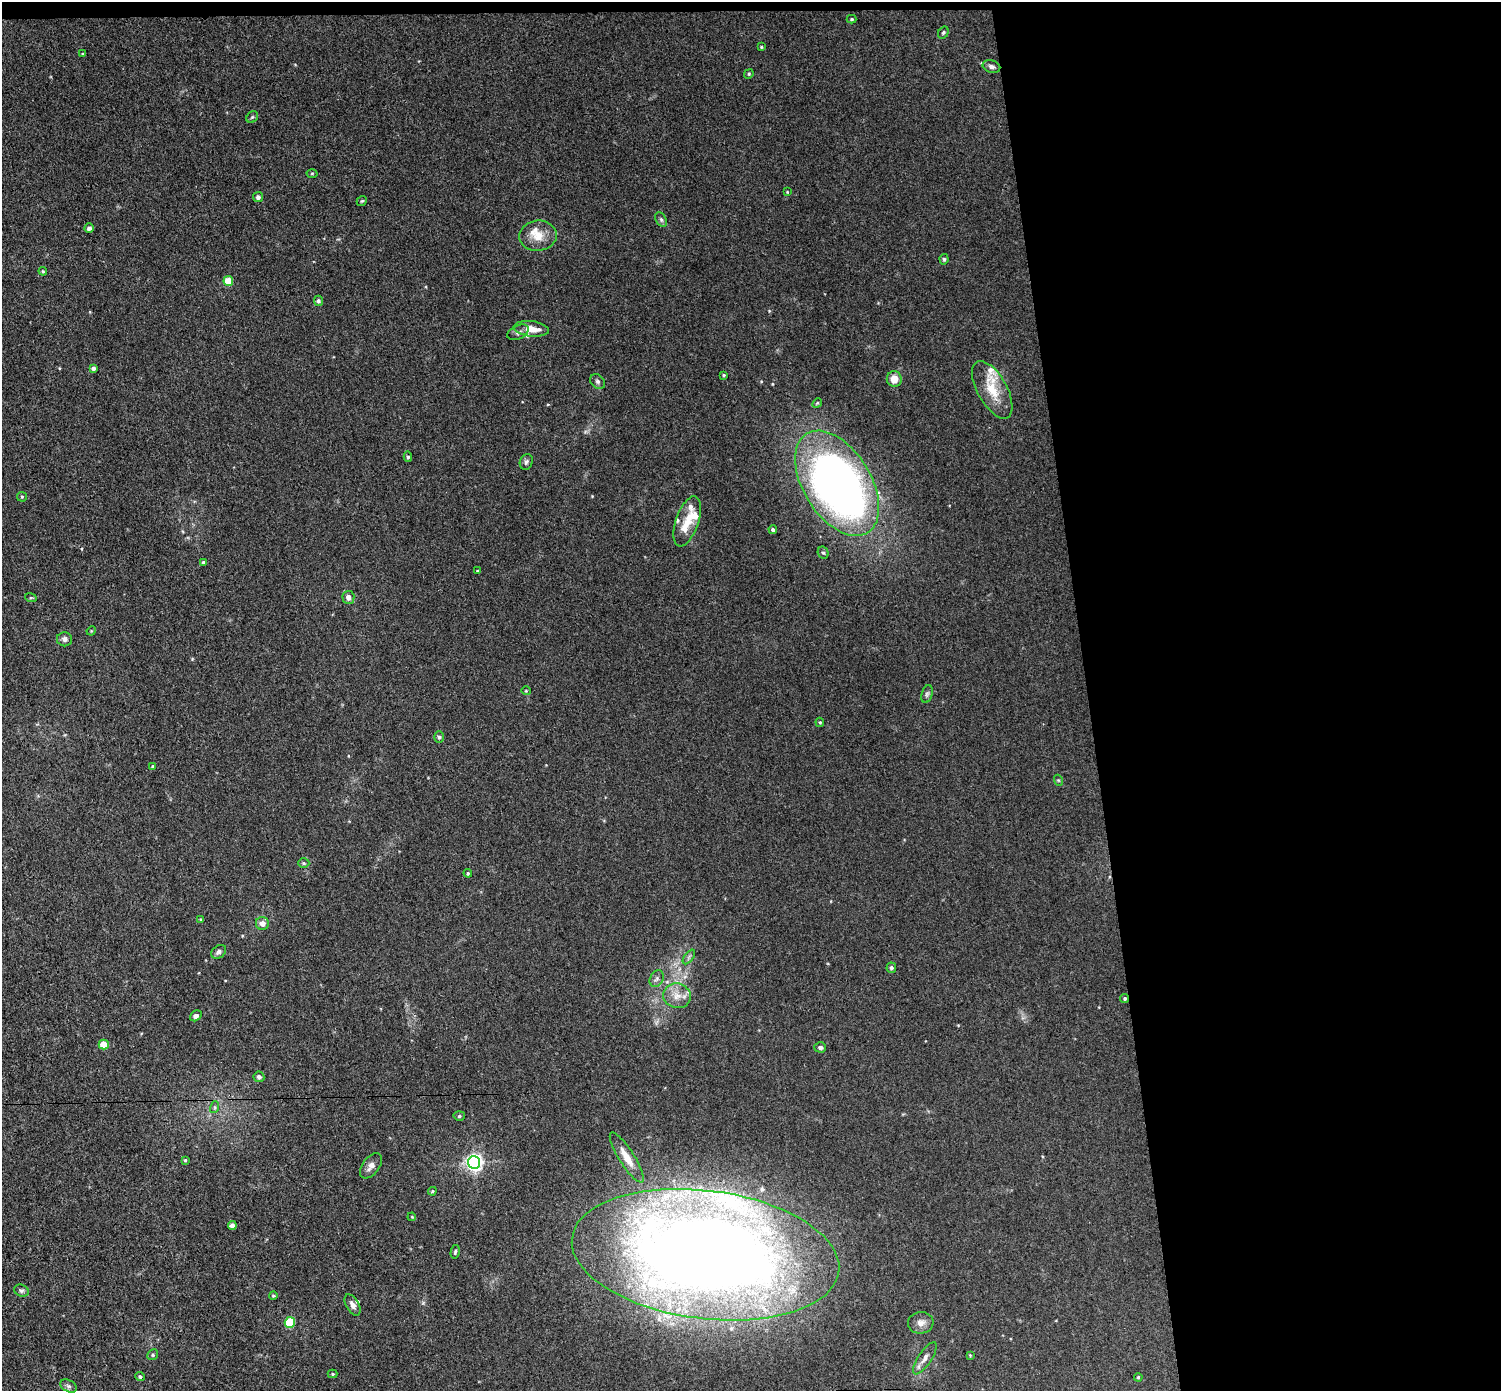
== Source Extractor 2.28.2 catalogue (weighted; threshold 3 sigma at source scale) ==
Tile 3 of 3 x 3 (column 3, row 1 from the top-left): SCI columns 3054-4552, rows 2910-4298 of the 4608 x 4537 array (HDU 1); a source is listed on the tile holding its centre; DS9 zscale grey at full resolution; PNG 1503 x 1393 px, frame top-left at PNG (2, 2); each listed source drawn as its Kron ellipse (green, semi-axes under 4 px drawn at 4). Shown black and unused: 28% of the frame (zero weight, under 3 of 4 exposures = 6% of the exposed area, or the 3 px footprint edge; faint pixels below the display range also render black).
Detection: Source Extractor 2.28.2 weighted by HDU 2 'WHT'; one run over the whole footprint, this tile lists its part. Background 0.0394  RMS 0.0046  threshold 0.0209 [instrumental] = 3 sigma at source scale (4.5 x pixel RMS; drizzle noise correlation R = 1.50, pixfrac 1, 0.05/0.05 arcsec/px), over >= 5 px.
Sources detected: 91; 9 inside a brighter listed object's ellipse — not listed separately; the other 82 listed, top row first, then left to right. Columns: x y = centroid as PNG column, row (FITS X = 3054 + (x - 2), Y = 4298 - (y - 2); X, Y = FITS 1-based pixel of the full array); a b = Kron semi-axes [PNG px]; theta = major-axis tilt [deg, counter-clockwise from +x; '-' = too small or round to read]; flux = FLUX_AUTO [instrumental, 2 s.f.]
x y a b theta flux
852 19 5 4 - 0.55
943 33 6 5 - 0.7
761 47 4 4 - 0.47
83 54 3 3 - 0.44
991 66 9 6 -15 1.5
749 74 5 4 - 0.54
252 117 6 5 - 0.73
312 173 5 3 - 0.42
787 192 4 3 - 0.36
258 197 5 5 - 1.3
362 201 5 4 - 0.59
661 220 8 5 -63 0.93
89 228 5 4 - 1.5
538 236 19 15 7 7.5
944 259 5 4 - 0.69
43 271 4 3 - 0.54
228 281 5 5 - 8.5
318 301 5 4 - 0.94
531 329 18 7 -7 5.8
518 332 11 6 25 1.5
93 368 4 4 - 1.2
724 375 3 3 - 0.48
894 379 8 7 - 5.4
598 381 8 6 -45 1.3
992 390 32 14 -61 12
817 403 5 4 - 0.57
408 457 5 4 - 0.74
526 462 8 6 70 1.2
837 483 58 33 -58 340
22 497 5 4 - 0.53
687 521 26 11 71 7.9
773 530 4 4 - 0.9
823 553 6 5 - 0.78
203 563 4 3 - 0.96
478 571 3 3 - 0.68
348 597 6 6 - 2.5
31 598 6 3 -18 0.49
91 631 5 3 - 0.4
65 639 7 7 - 1.4
526 691 4 4 - 0.43
927 694 9 5 74 1
820 722 4 4 - 0.53
439 737 5 5 - 0.93
153 766 4 4 - 0.38
1058 780 5 3 - 0.5
304 863 6 5 - 0.67
468 873 4 4 - 0.58
201 920 4 3 - 0.51
262 923 6 6 - 3.2
219 952 8 6 37 1.4
689 957 8 4 53 1.1
891 968 5 5 - 1
657 979 9 6 63 1.5
677 996 14 12 -13 5.5
1125 998 4 4 - 0.69
196 1016 6 5 - 1.5
104 1045 5 4 - 10
820 1047 6 5 - 1.3
259 1077 5 5 - 1.4
215 1107 6 4 72 0.68
459 1116 5 5 - 0.8
627 1157 29 7 -58 6.9
185 1160 4 4 - 0.53
474 1162 6 6 - 170
371 1166 14 8 53 2.7
432 1191 4 3 - 0.51
412 1217 4 3 - 0.35
232 1225 4 4 - 2
455 1252 7 4 79 0.84
705 1255 134 64 -7 750
21 1291 7 5 -22 1.1
273 1296 4 3 - 0.54
353 1305 11 6 -60 2.2
290 1322 5 5 - 26
921 1323 13 11 7 3
153 1355 6 5 - 0.69
970 1355 4 4 - 0.37
925 1358 19 6 56 3
333 1374 5 4 - 0.53
140 1377 5 4 - 0.88
1138 1377 4 3 - 0.47
69 1386 9 6 -27 1.3